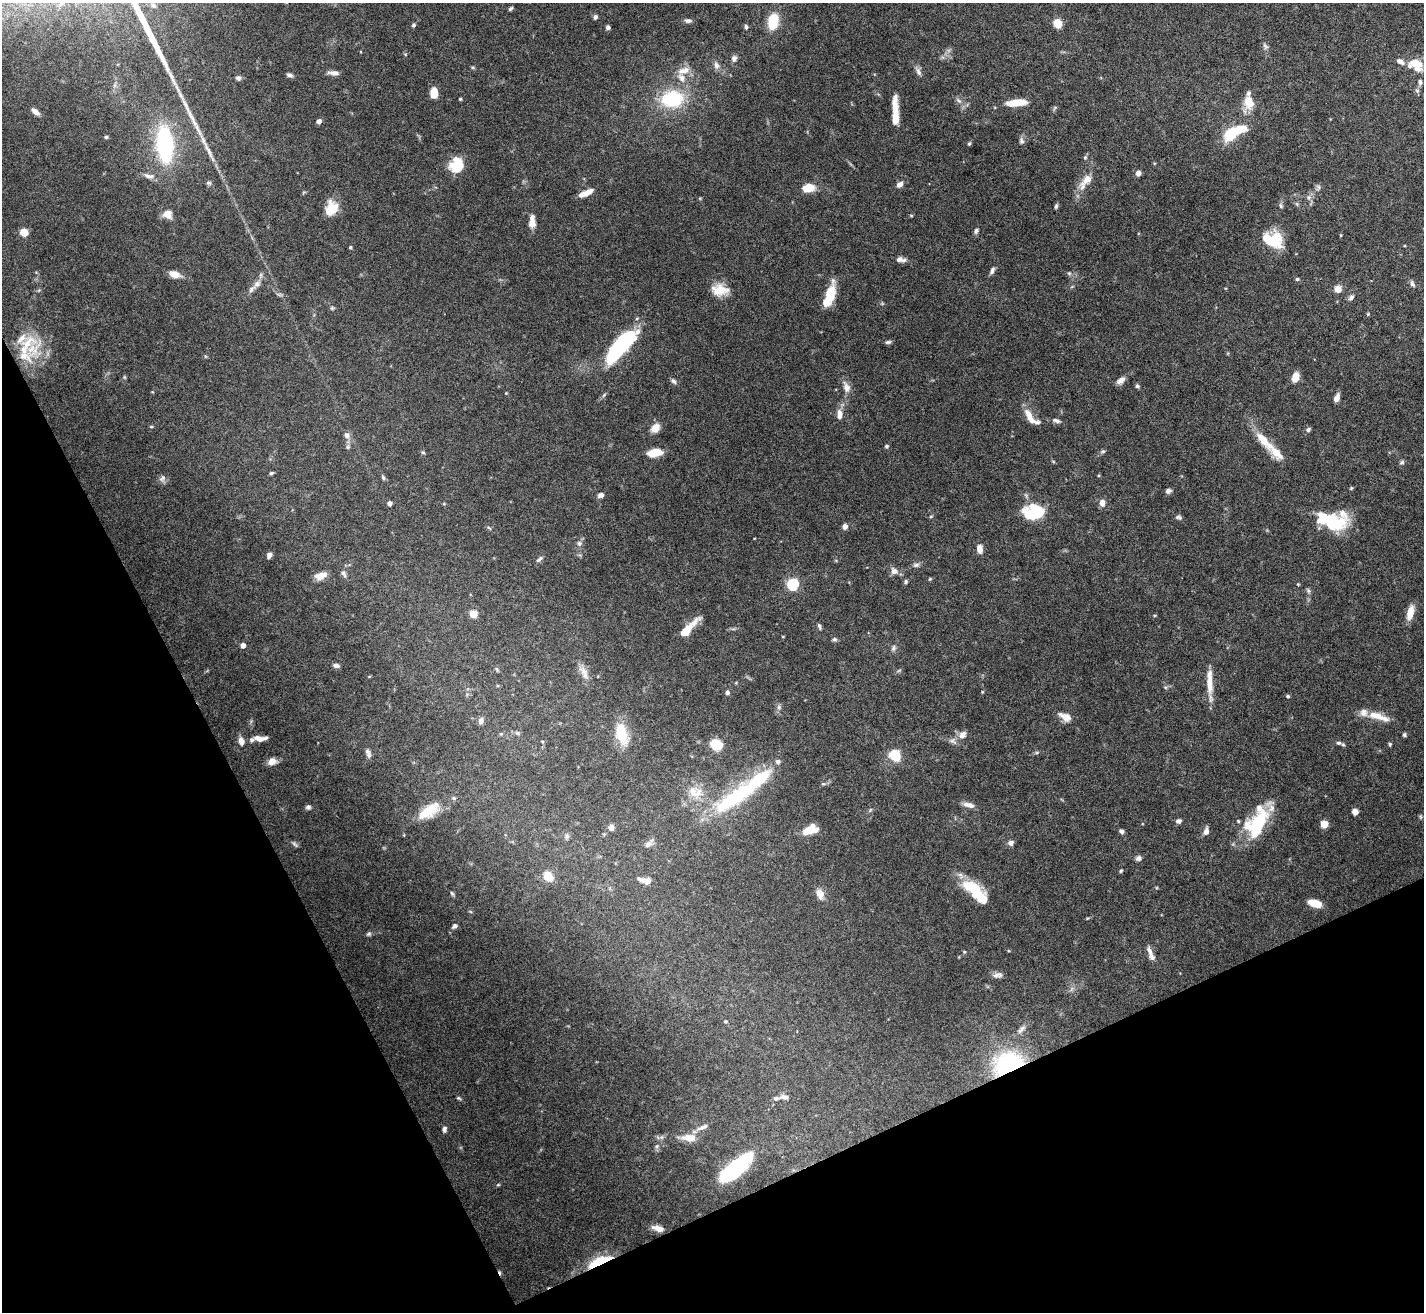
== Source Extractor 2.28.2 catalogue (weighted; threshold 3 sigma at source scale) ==
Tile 14 of 4 x 4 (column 2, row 4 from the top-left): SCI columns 1423-2844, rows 150-1459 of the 5689 x 5674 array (HDU 1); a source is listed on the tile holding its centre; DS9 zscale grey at full resolution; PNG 1426 x 1314 px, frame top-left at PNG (2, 3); no overlay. Shown black and unused: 24% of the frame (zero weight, under 5 of 10 exposures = <1% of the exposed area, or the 3 px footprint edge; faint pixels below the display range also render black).
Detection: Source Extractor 2.28.2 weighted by HDU 2 'WHT'; one run over the whole footprint, this tile lists its part. Background 0.0923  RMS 0.0027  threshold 0.0109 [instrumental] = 3 sigma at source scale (4.09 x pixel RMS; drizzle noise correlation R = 1.36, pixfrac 0.8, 0.05/0.05 arcsec/px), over >= 5 px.
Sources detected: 227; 10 inside a brighter object's white glare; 1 cosmic-ray / hot-pixel residue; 1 long thin detection or spike segment (spike, bleed or trail) — not listed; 15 inside a brighter listed object's ellipse — not listed separately; the other 200 listed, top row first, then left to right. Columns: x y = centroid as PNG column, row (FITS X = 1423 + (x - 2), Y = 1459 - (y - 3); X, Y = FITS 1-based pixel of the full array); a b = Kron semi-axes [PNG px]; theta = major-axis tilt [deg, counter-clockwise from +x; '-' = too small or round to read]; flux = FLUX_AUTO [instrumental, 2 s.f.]
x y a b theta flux
153 5 9 7 -26 0.96
510 9 6 4 44 0.42
595 17 5 5 - 0.67
688 21 9 5 -5 0.86
773 21 14 9 81 9
1058 23 8 7 - 4.2
414 25 6 4 18 0.4
608 27 4 4 - 0.67
746 27 7 4 -79 0.46
1265 46 9 5 -52 0.6
734 59 8 7 - 0.97
1415 63 18 10 0 3.9
716 65 11 7 -72 1.1
473 67 6 4 -19 0.31
684 71 19 9 18 2.7
918 72 13 6 -67 0.97
334 73 13 5 -3 1.3
289 75 9 4 -9 0.61
238 78 6 5 - 0.62
1420 82 7 5 -82 0.68
434 93 9 6 -90 4.1
460 99 3 3 - 0.28
672 99 20 14 6 17
958 100 9 4 -35 0.67
1249 102 13 10 -64 4.1
1017 103 22 7 5 5
35 112 10 5 -42 1.3
895 112 30 6 -89 5.2
192 118 44 6 -62 4.8
319 121 5 4 - 0.97
1230 134 12 8 56 11
106 137 4 4 - 0.36
1021 141 8 6 -83 0.67
969 143 5 4 - 0.34
165 144 34 16 -84 28
1085 157 6 5 - 0.4
456 165 16 14 65 6.5
1138 173 5 5 - 1.1
148 176 17 6 -8 1.3
1085 181 27 10 53 3.5
209 183 8 5 -14 0.5
900 184 8 6 40 1.1
1318 187 8 5 -82 0.57
808 188 13 9 8 3.8
586 193 16 5 24 2.8
1056 206 7 4 79 0.45
1281 206 7 4 -61 0.44
331 209 12 10 73 6.8
168 214 9 8 - 2.4
911 215 5 3 - 0.22
532 221 15 7 89 2.2
976 231 8 5 75 0.59
24 232 7 7 - 2.8
1272 240 24 16 -16 8.4
350 247 4 3 - 0.29
901 259 13 6 -5 1.2
992 271 8 5 64 0.81
1069 273 6 5 - 0.44
174 274 12 7 -17 2.5
1297 279 5 4 - 0.35
257 284 12 8 31 1.4
1412 284 9 5 -65 0.7
1338 289 6 6 - 2.5
720 290 19 13 -4 4.5
279 294 7 4 -19 0.43
830 295 25 9 72 7.3
1351 297 8 6 45 0.73
332 308 5 5 - 0.34
888 342 8 4 14 0.52
619 348 36 13 42 29
33 349 47 21 63 10
124 377 6 3 -71 0.26
1295 377 9 6 73 3
1121 380 12 6 36 1.3
673 381 8 5 -48 0.65
1137 386 5 4 - 0.54
846 387 16 9 -70 1.8
506 393 4 4 - 0.19
604 395 6 4 70 0.35
1337 398 7 5 66 1.6
839 415 13 7 -90 1.9
1031 417 26 9 -47 3
1056 420 10 5 -17 0.78
151 426 5 3 - 0.24
655 428 10 8 45 2.7
1308 429 6 5 - 0.53
346 435 8 7 - 1.1
1264 440 26 9 -47 5.8
886 446 5 4 - 0.42
348 447 6 5 - 0.44
1103 451 7 5 7 0.44
423 452 6 4 -3 0.3
655 453 12 6 8 5.9
1402 462 6 5 - 0.46
271 473 5 4 - 0.34
162 478 11 7 49 0.89
383 478 7 4 -64 0.43
1351 488 5 4 - 0.29
1168 491 7 6 - 0.82
601 495 6 5 - 1
390 503 4 4 - 1
1102 503 8 6 -84 1.4
1038 510 24 13 -30 7.2
931 516 5 3 - 0.28
1179 517 8 5 -15 0.55
1334 523 28 19 16 13
845 526 6 5 - 1.2
489 528 7 3 -37 0.31
579 543 7 6 - 0.68
980 549 8 5 -83 2
269 555 6 5 - 1.1
539 559 10 4 45 0.65
916 565 9 6 8 0.74
894 571 10 9 - 1.3
344 573 10 6 -65 0.77
321 576 13 7 18 2.6
930 579 5 4 - 0.26
906 582 6 4 89 0.4
793 584 5 5 - 30
1298 584 4 4 - 0.24
1308 591 8 5 -71 0.48
1410 612 15 7 77 3.4
473 614 5 5 - 6.9
819 626 8 4 -66 0.49
687 629 26 7 46 5.3
834 639 7 5 1 0.47
243 645 4 4 - 1.7
893 648 8 6 83 0.66
336 665 7 5 -10 0.96
497 669 7 4 -70 0.35
584 672 21 8 -62 2.1
1210 682 35 8 -88 4.1
1165 687 6 3 -19 0.3
727 692 6 5 - 0.57
982 692 4 3 - 0.22
1288 696 5 4 - 0.37
779 707 7 6 - 0.58
1378 716 31 9 -17 4
1066 717 14 10 -31 2
481 721 8 6 76 0.92
517 733 7 5 -22 0.5
621 734 22 11 -77 7.7
963 735 11 9 42 1.5
1404 735 5 5 - 0.44
260 738 14 6 -1 2.3
241 741 9 7 -73 1.7
953 741 11 6 -33 0.92
1339 743 8 5 -12 0.67
1390 744 5 4 - 0.34
716 745 9 8 - 9.3
368 753 12 6 -68 0.9
895 755 7 6 - 11
272 761 10 8 16 2.1
823 784 6 4 17 0.37
693 792 21 12 -54 4.2
737 796 69 17 34 25
969 805 14 6 -15 1.5
308 807 6 5 - 0.64
870 810 6 4 71 0.33
429 811 30 13 34 6.8
1355 812 6 5 - 1.5
1421 817 6 4 -71 0.32
1260 820 33 25 44 14
1179 821 6 5 - 0.8
1324 824 5 5 - 4.6
611 828 8 6 -81 1
810 830 17 7 9 3.7
1121 831 5 4 - 0.86
1206 831 9 6 74 1.2
604 834 4 4 - 0.26
567 836 8 5 84 0.59
1011 843 6 6 - 1
294 844 9 5 -51 0.51
648 844 10 7 35 1.1
1138 858 7 6 - 0.8
1121 871 5 4 - 0.29
548 876 10 8 -45 3.9
644 880 17 7 -14 1.7
969 886 25 14 -14 6.9
452 893 7 4 -53 0.39
820 894 12 9 -69 2.1
1315 903 13 6 -16 4.4
455 926 8 5 35 0.67
369 934 7 6 - 0.5
1150 951 19 6 -68 1.6
964 952 4 4 - 0.25
998 975 13 7 6 1.1
725 1021 5 4 - 0.26
1021 1029 15 7 45 1.4
1009 1066 22 18 19 45
784 1097 12 6 -2 1
458 1098 6 4 -26 0.34
702 1127 19 5 24 1.4
444 1129 7 5 87 0.77
689 1138 19 9 -1 3.1
657 1146 6 5 - 0.47
734 1168 19 12 -6 9.9
498 1185 5 3 - 0.26
658 1228 14 7 -15 2.1
597 1263 30 12 32 8.9
Overlapping masked pixels (flux is a lower limit): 2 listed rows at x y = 1009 1066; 597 1263